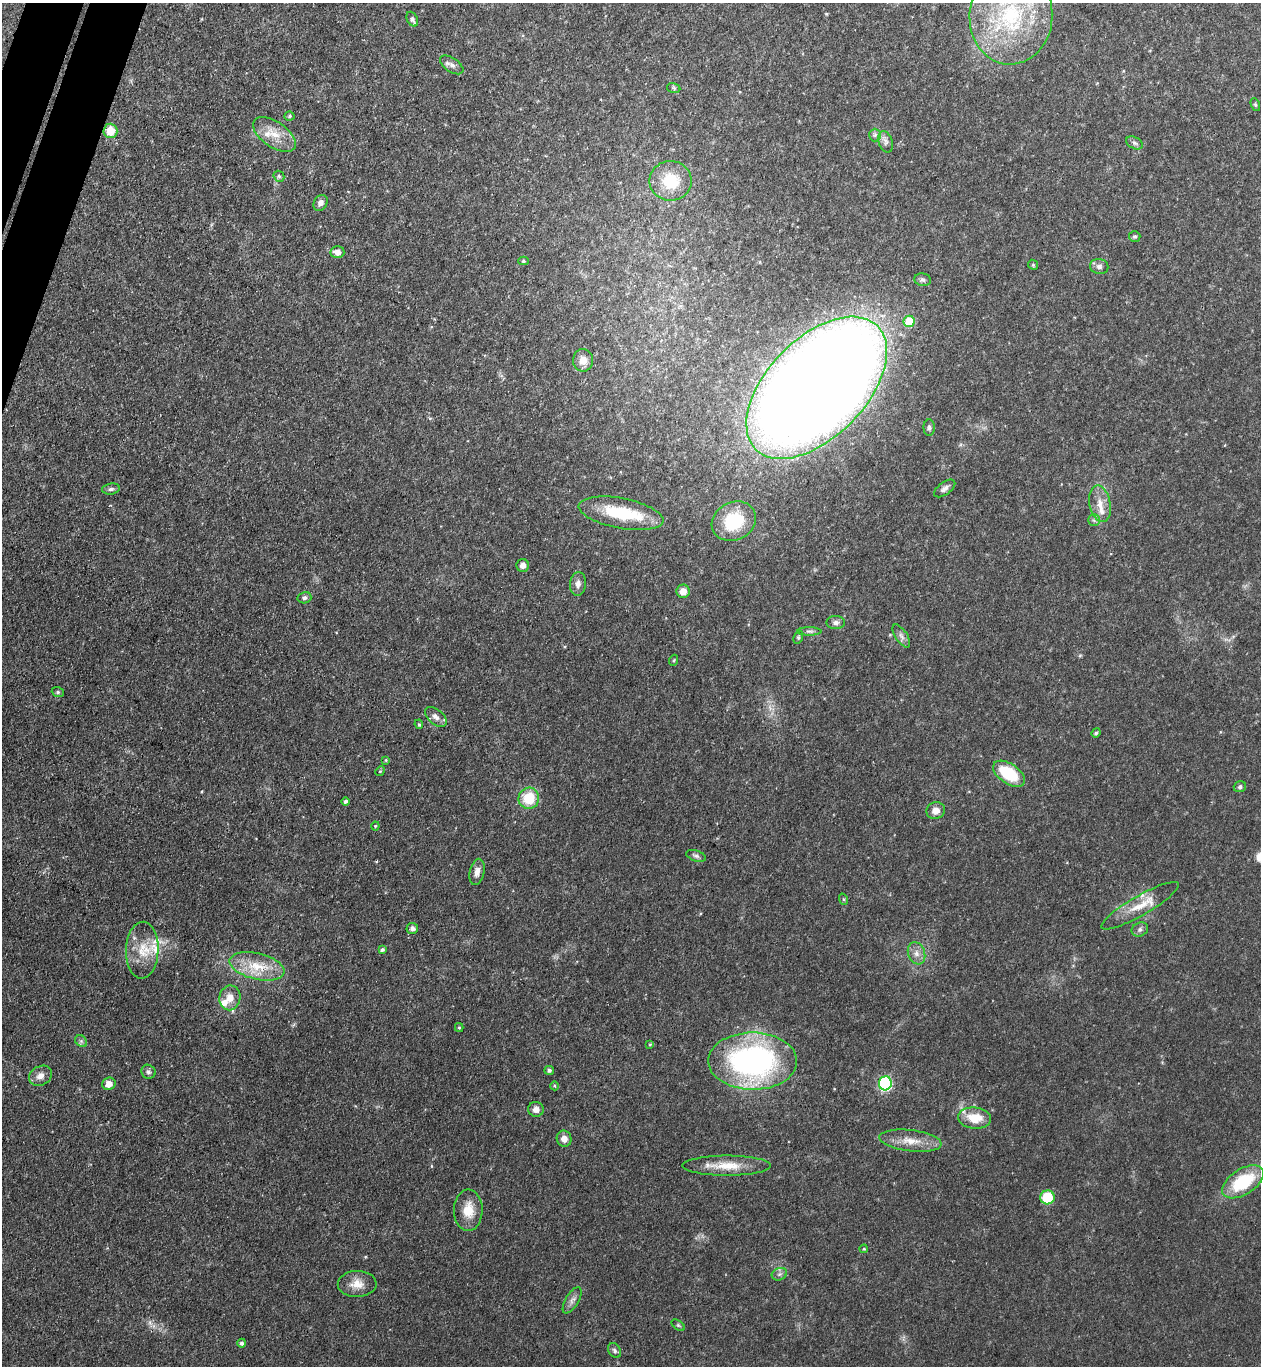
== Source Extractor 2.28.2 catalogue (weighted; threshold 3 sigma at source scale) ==
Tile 11 of 4 x 4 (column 3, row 3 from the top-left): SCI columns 2711-3969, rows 1389-2752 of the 5551 x 5506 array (HDU 1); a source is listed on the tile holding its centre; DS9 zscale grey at full resolution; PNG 1263 x 1368 px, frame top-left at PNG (2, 3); each listed source drawn as its Kron ellipse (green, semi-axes under 4 px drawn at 4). Shown black and unused: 2% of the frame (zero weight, under 3 of 4 exposures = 5% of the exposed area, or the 3 px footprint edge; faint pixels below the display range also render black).
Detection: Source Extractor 2.28.2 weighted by HDU 2 'WHT'; one run over the whole footprint, this tile lists its part. Background 0.106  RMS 0.0082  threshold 0.0369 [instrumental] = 3 sigma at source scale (4.5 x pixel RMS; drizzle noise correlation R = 1.50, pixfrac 1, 0.05/0.05 arcsec/px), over >= 5 px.
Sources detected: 93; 6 inside a brighter listed object's ellipse — not listed separately; the other 87 listed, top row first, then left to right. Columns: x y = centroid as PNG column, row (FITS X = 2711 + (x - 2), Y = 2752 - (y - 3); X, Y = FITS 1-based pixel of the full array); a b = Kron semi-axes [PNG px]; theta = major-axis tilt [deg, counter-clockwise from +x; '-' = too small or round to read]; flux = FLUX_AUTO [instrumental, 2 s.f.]
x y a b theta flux
1011 17 48 41 85 110
412 19 8 5 -61 2.8
452 65 13 7 -34 3.7
674 88 7 5 -12 1.3
1255 105 7 4 -70 1.1
289 116 5 4 - 1.2
110 131 7 7 - 16
274 134 24 12 -34 15
875 135 6 6 - 2
886 142 11 7 -74 3.6
1134 143 9 5 -27 2.3
279 176 6 5 - 1.6
671 181 21 20 - 30
320 203 8 6 59 3.6
1135 236 6 5 - 1.4
337 252 7 6 - 6.4
524 261 5 4 - 1.3
1033 265 5 4 - 1.1
1099 266 9 7 -11 3.2
923 280 8 6 -9 2.2
909 321 5 5 - 24
583 360 11 10 - 7.7
817 388 87 49 46 2500
929 428 8 5 -88 2
945 488 12 6 36 3.5
111 489 9 5 8 2.2
1100 504 18 10 -79 10
621 513 43 15 -11 44
1094 520 5 5 - 1.7
734 521 23 19 27 41
523 565 6 6 - 4.7
578 584 12 8 83 4.4
683 591 6 6 - 8.2
304 598 7 5 14 2.2
836 622 9 6 -1 3.2
809 631 12 4 0 2.1
901 636 13 6 -56 3.4
798 637 7 4 70 1.4
674 660 5 3 - 0.76
58 692 6 5 - 1.3
436 717 13 7 -41 4.8
419 724 5 4 - 1.1
1096 733 5 4 - 1.4
386 760 4 4 - 0.77
380 771 5 4 - 1
1009 774 18 10 -34 36
1240 787 6 5 - 2.1
529 798 10 10 - 28
345 801 4 4 - 2
936 811 9 8 - 5.8
375 826 4 4 - 0.95
696 856 10 5 -18 2.4
477 872 13 7 77 5.4
843 899 6 4 -71 1
1140 906 44 10 30 18
412 928 6 5 - 2.6
1140 929 8 6 24 2.6
142 950 28 16 88 21
382 950 4 4 - 1.8
916 953 11 8 -70 5.3
257 966 28 13 -13 24
230 998 12 10 80 9.4
459 1027 4 4 - 0.87
81 1041 7 5 -45 1.7
650 1045 4 3 - 0.81
753 1061 44 28 0 220
549 1070 5 4 - 1.9
148 1072 7 6 - 2.1
40 1076 12 9 30 5.7
885 1083 7 6 - 110
109 1084 7 6 - 7.1
555 1086 4 3 - 0.76
536 1109 8 7 - 5.1
974 1118 16 10 -5 19
564 1139 8 7 - 5.6
910 1141 31 10 -7 15
727 1166 44 10 0 19
1243 1182 23 12 33 48
1047 1197 7 7 - 31
468 1210 20 14 89 16
864 1249 4 3 - 0.92
779 1274 8 6 21 2.3
357 1284 19 13 2 11
572 1300 15 6 59 4.3
678 1325 8 4 -35 1.2
242 1343 4 4 - 2
615 1350 8 6 -55 2.2
Isophote crosses this tile's border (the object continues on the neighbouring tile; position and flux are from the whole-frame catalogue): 1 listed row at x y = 1011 17